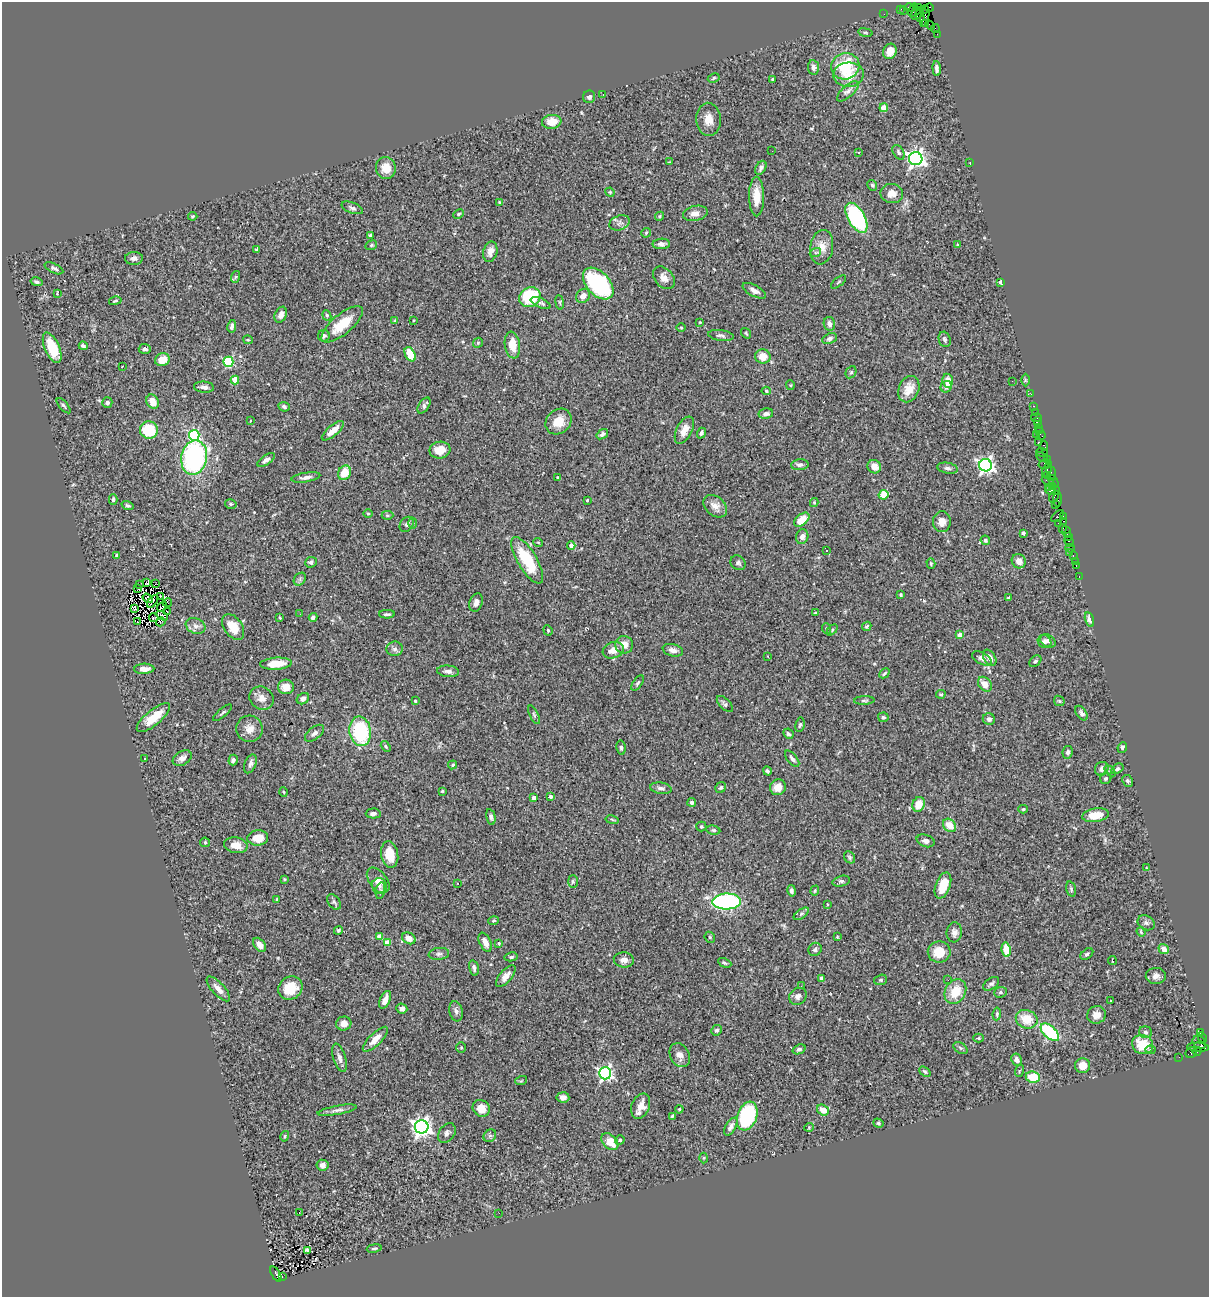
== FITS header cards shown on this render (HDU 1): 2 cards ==
NAXIS1  =                 1207
NAXIS2  =                 1295

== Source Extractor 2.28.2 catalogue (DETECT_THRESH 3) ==
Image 1207 x 1295 px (HDU 1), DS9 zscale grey, 1 PNG px = 1 image px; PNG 1211 x 1299 px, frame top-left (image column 1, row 1295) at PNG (2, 2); each listed source drawn as its Kron ellipse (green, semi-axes under 4 px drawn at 4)
Background 1.23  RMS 0.063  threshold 0.188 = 3 sigma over >= 5 px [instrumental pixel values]
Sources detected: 418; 3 with non-positive FLUX_AUTO (blend fragments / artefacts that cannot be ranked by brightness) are neither listed nor drawn; the other 415 listed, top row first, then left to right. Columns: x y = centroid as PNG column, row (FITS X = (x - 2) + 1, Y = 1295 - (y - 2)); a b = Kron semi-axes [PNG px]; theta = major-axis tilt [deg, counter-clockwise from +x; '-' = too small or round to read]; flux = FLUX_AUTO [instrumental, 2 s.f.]
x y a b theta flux
929 7 4 2 - 34
909 8 4 3 - 130
918 8 3 2 - 31
901 9 3 2 - 12
904 10 2 2 - 18
913 10 7 3 71 170
924 10 4 3 - 64
918 13 7 5 42 310
884 14 2 2 - 19
925 16 10 3 78 190
920 18 4 3 - 170
926 23 3 2 - 29
930 25 5 2 - 49
935 29 4 2 - 42
865 33 7 3 -9 5.5
937 34 2 2 - 16
890 51 8 6 63 42
845 66 14 13 - 180
813 67 7 5 -83 13
937 69 7 3 -85 14
848 75 15 12 4 79
714 78 6 4 27 5.5
773 79 3 3 - 10
848 91 13 6 42 17
603 95 3 2 - 8.5
589 97 6 6 - 15
884 108 4 4 - 67
709 119 16 12 -86 47
552 122 10 7 7 59
772 151 2 2 - 31
859 152 4 3 - 3.1
898 152 8 5 -59 10
916 159 7 6 - 1800
669 162 3 2 - 3
970 162 3 2 - 31
386 168 11 10 - 60
761 168 7 5 62 13
872 185 5 4 - 7.7
610 192 5 4 - 4.5
892 193 11 9 -12 38
756 196 20 7 -89 64
499 202 3 3 - 3.7
352 208 11 5 -21 12
695 213 12 7 12 27
458 214 6 4 27 5.4
193 216 4 3 - 3.9
659 216 5 4 - 5.2
856 218 16 8 -60 520
620 223 10 7 21 16
646 233 5 5 - 5
370 235 4 3 - 6.4
661 244 9 5 2 15
371 245 6 4 22 5.7
957 245 3 3 - 3.8
822 247 17 11 81 48
257 249 4 3 - 4.9
490 252 10 7 75 27
815 253 6 3 19 4.3
134 258 9 6 3 18
54 268 10 4 -25 12
235 277 6 4 70 5.7
664 278 13 9 -47 26
36 282 6 4 -13 8.7
839 282 9 3 40 5
1000 282 4 3 - 7.2
598 284 19 11 -47 490
754 291 13 5 -28 19
57 294 3 2 - 3.8
583 296 7 6 - 29
530 297 11 9 32 240
115 301 6 3 13 5
560 302 7 3 -82 6
541 303 10 4 -24 12
281 315 8 5 66 23
327 315 5 4 - 5.6
414 320 4 2 - 3.5
395 321 4 4 - 6.8
700 322 4 3 - 3.9
342 324 26 10 40 110
829 324 7 5 -78 17
232 326 6 3 80 11
681 327 5 3 - 3.9
746 333 6 3 -54 5
721 335 13 5 -9 13
324 336 6 5 - 12
830 339 7 5 25 11
945 339 8 6 -73 13
248 340 4 4 - 4.7
478 343 5 4 - 5.3
512 345 13 7 -81 62
83 346 4 3 - 9.3
52 348 16 7 -66 130
145 349 6 5 - 9.6
410 354 8 5 -63 93
763 356 8 7 - 48
162 360 7 6 - 54
228 362 5 5 - 360
122 366 3 2 - 5.2
851 372 6 5 - 7.3
235 380 4 4 - 110
1025 380 6 4 -89 4.6
948 381 7 5 -82 42
1012 381 2 2 - 2.2
790 385 5 4 - 4.5
204 387 10 5 -5 17
946 387 6 5 - 20
909 389 14 10 67 55
766 391 4 4 - 5.4
1031 394 2 2 - 22
153 402 7 6 - 48
107 403 5 5 - 12
424 405 9 5 55 14
64 406 9 3 -49 7.4
1034 406 3 2 - 59
284 407 6 4 -26 10
1035 412 2 2 - 30
766 414 7 5 11 16
1036 418 5 3 - 120
250 420 3 2 - 4
559 422 14 11 43 63
1037 422 4 2 - 68
1038 427 3 2 - 57
149 430 9 8 - 180
684 430 14 7 63 44
333 431 13 5 40 48
1040 431 4 2 - 69
701 433 5 3 - 11
1040 433 6 3 -58 100
602 434 6 4 35 12
194 435 5 5 - 360
1036 435 3 2 - 59
1038 442 3 3 - 110
1044 446 5 4 - 51
440 450 10 8 9 55
1042 452 6 2 -19 110
1042 457 6 3 -29 50
194 458 17 13 78 730
1047 459 4 2 - 46
266 460 10 4 33 16
1045 464 6 5 - 300
800 465 9 5 5 13
985 465 6 6 - 1400
874 467 7 6 - 36
948 468 10 5 -9 13
1047 470 7 3 67 280
344 473 8 6 62 76
1051 473 8 3 -74 170
1048 475 3 3 - 41
306 477 14 4 9 17
558 478 4 3 - 4.4
1048 481 6 2 -18 120
1054 482 7 2 -62 190
1052 486 3 3 - 170
1049 488 4 3 - 250
1053 490 7 5 -2 250
884 495 5 4 - 92
1054 496 6 3 58 160
113 499 5 3 - 6.5
1058 499 8 3 -89 180
587 500 3 3 - 8.6
814 502 4 4 - 4.5
231 504 6 4 -14 8
128 505 6 4 -17 8.7
1056 505 2 2 - 27
715 506 13 9 -40 33
368 514 5 3 - 4.3
387 515 6 4 0 6.6
1057 516 7 3 43 380
1063 516 3 2 - 48
802 520 9 5 40 75
1064 521 3 2 - 57
942 522 10 9 - 33
413 523 5 3 - 4.9
1058 523 2 2 - 29
407 524 8 6 52 12
1063 528 3 2 - 54
1066 532 6 4 -72 160
1023 533 4 3 - 8.3
802 537 7 6 - 17
1068 537 3 2 - 73
985 540 5 4 - 7.9
538 542 5 3 - 3.6
1069 542 6 3 -61 110
571 546 4 4 - 30
1070 548 4 2 - 35
826 550 4 3 - 8.9
1070 552 2 2 - 19
1073 555 3 2 - 75
116 556 4 3 - 6
527 560 26 9 -59 220
1019 561 7 7 - 32
1075 561 2 2 - 11
311 562 6 5 - 10
738 563 8 7 - 11
931 563 5 4 - 4.1
1076 566 3 2 - 45
1079 576 3 2 - 17
300 579 7 5 49 9.7
147 583 4 3 - 0.56
139 584 2 2 - 3.2
155 584 2 2 - 2.7
137 588 3 2 - 2.2
901 595 3 3 - 6.9
160 596 3 2 - 1.5
148 598 5 3 - 3.1
1008 598 4 3 - 5.1
153 601 7 3 50 1.6
476 602 9 6 72 23
167 603 5 2 - 4.2
162 607 5 2 - 4.2
134 608 4 3 - 4.1
167 611 2 2 - 2.4
816 613 4 3 - 7.1
300 614 3 2 - 3.9
387 614 8 3 1 8.2
162 616 6 2 -28 5.8
313 617 4 4 - 14
154 618 4 2 - 3.4
280 618 3 3 - 3.7
1089 619 7 4 -74 21
137 622 2 2 - 0.36
161 622 5 3 - 6
196 626 10 7 -21 20
867 626 5 4 - 7
233 627 14 9 -55 73
827 629 5 3 - 5.4
548 630 5 4 - 4.9
832 630 6 4 46 5.6
960 635 4 4 - 33
1044 641 7 6 - 12
1048 641 8 6 -32 13
624 645 9 8 - 40
395 649 8 7 - 14
613 650 11 8 18 38
673 650 10 6 -13 19
768 656 3 2 - 5.6
982 658 10 6 -27 22
990 658 9 5 -58 20
1035 661 7 5 42 8.5
276 664 16 6 4 82
144 669 10 5 3 28
448 671 11 5 -4 19
884 673 6 3 45 6.8
638 683 9 4 54 7.6
985 684 8 6 -52 40
286 687 8 7 - 44
941 694 5 3 - 5
262 698 13 11 -35 32
303 699 6 5 - 18
864 700 10 3 3 7.5
415 701 4 3 - 4.6
1059 701 6 4 -45 6.2
725 704 10 5 -45 11
223 713 12 3 40 8.4
1081 713 8 5 -54 12
534 715 10 3 -65 7.3
883 717 5 4 - 7
153 718 21 7 40 81
989 719 6 5 - 12
800 725 7 4 80 7.6
249 729 13 13 - 40
360 731 15 10 -80 320
314 733 11 6 38 17
788 734 5 4 - 9.4
386 746 6 4 -57 6.6
1122 747 5 4 - 6.9
621 748 7 4 -84 8.8
1068 752 6 5 - 11
182 758 10 7 31 20
145 759 3 2 - 11
792 759 10 4 -51 12
233 760 5 4 - 10
250 764 10 5 68 16
453 765 4 3 - 5.8
1102 769 7 6 - 20
1117 769 6 4 34 9
767 771 4 4 - 8.9
1110 771 6 4 -46 5.5
1106 778 6 5 - 8
1128 781 6 5 - 8.7
778 787 8 7 - 39
661 788 11 5 -9 15
721 788 6 5 - 9.4
442 791 3 3 - 4.7
284 792 5 3 - 3.7
550 797 4 3 - 17
534 798 4 3 - 30
692 802 4 4 - 8.7
919 804 7 6 - 65
1023 809 5 4 - 6.1
373 813 7 5 2 16
1096 815 14 6 8 82
491 817 8 4 -78 11
612 820 7 3 -10 4.9
949 825 7 6 - 63
701 826 5 5 - 5.4
713 830 7 4 -9 6.9
258 838 10 7 6 60
926 841 9 6 -19 17
205 842 5 4 - 4.7
236 845 12 7 -11 45
390 854 13 8 -81 78
850 857 6 5 - 7.5
1146 868 3 2 - 3
284 879 3 3 - 3.7
378 880 15 8 -52 35
573 881 6 5 - 7.4
841 881 9 5 16 9.6
458 883 3 3 - 4.3
943 885 14 7 69 91
379 886 8 7 - 15
1071 889 8 4 -76 7.6
380 891 8 4 79 7.8
792 891 6 3 -79 10
815 891 5 4 - 4.1
277 899 3 3 - 5.5
727 901 14 8 2 690
334 902 9 5 -55 9.1
827 904 3 3 - 5.3
801 914 9 4 36 8.7
494 921 5 4 - 5.6
1146 923 9 7 -30 13
338 930 4 3 - 6.8
954 932 10 7 84 20
1141 932 5 3 - 4.2
379 937 4 4 - 38
710 937 6 5 - 5.4
837 937 3 3 - 4.1
409 938 7 5 -30 40
387 942 4 4 - 58
485 942 10 5 -64 30
499 943 3 3 - 6.4
260 945 8 5 -52 36
815 949 7 6 - 9.5
1164 949 5 4 - 36
1006 950 7 4 -82 80
939 952 11 10 - 75
439 954 10 6 7 13
1087 954 7 4 38 9.4
511 957 6 4 11 7.9
624 960 10 7 -6 25
1112 961 4 2 - 4.7
725 963 7 4 -24 7.4
474 968 8 4 -77 12
506 976 13 6 50 26
1156 976 10 8 2 21
822 978 4 4 - 26
881 980 6 5 - 7.3
948 980 2 2 - 2.3
991 984 9 5 35 11
801 986 3 2 - 3.7
290 988 13 11 44 100
218 989 16 6 -47 30
955 991 13 10 61 96
1000 992 6 5 - 8.6
798 996 9 8 - 16
385 1000 9 5 66 30
1111 1000 3 2 - 7.2
402 1009 5 5 - 16
456 1011 10 6 -79 16
997 1014 6 4 83 6
1096 1015 9 8 - 33
1027 1019 11 9 -23 85
344 1023 7 7 - 25
716 1030 5 5 - 9.2
1050 1032 11 6 -42 310
1145 1032 6 5 - 9
1200 1032 3 3 - 690
1202 1037 6 3 -59 87
979 1038 5 4 - 4.4
375 1039 16 6 45 39
1199 1043 7 6 - 180
1143 1045 11 9 -24 94
461 1047 5 4 - 6.1
1198 1047 11 4 -2 360
960 1048 8 5 -34 8.4
799 1049 7 4 22 8.7
1150 1050 5 4 - 6.6
1197 1051 4 3 - 200
1191 1052 6 5 - 200
680 1055 12 9 -63 30
1179 1057 2 2 - 17
340 1058 14 6 -74 21
1017 1060 6 5 - 17
1083 1066 7 7 - 50
925 1071 6 4 -39 7.6
1019 1071 6 3 71 5.1
605 1073 6 6 - 990
1033 1077 7 5 -7 110
521 1081 6 3 19 4.9
563 1097 6 5 - 19
641 1106 13 9 68 38
481 1108 9 8 - 51
679 1109 4 3 - 4
337 1110 20 4 10 17
823 1110 6 5 - 40
672 1116 3 3 - 4.3
747 1116 15 9 70 400
878 1123 5 4 - 6.3
422 1127 7 6 - 2200
731 1127 10 5 59 17
809 1127 5 3 - 3.1
447 1133 11 7 54 17
285 1136 5 3 - 4.8
490 1136 7 5 43 9.9
620 1140 5 4 - 6.2
610 1142 10 6 -45 66
704 1158 5 3 - 3.9
322 1165 6 5 - 17
299 1213 3 2 - 8.2
499 1213 3 2 - 3.4
374 1248 7 3 9 7.3
307 1250 4 3 - 6.1
276 1274 8 3 -61 420
282 1276 3 3 - 93
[3 non-positive-flux detections neither listed nor drawn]